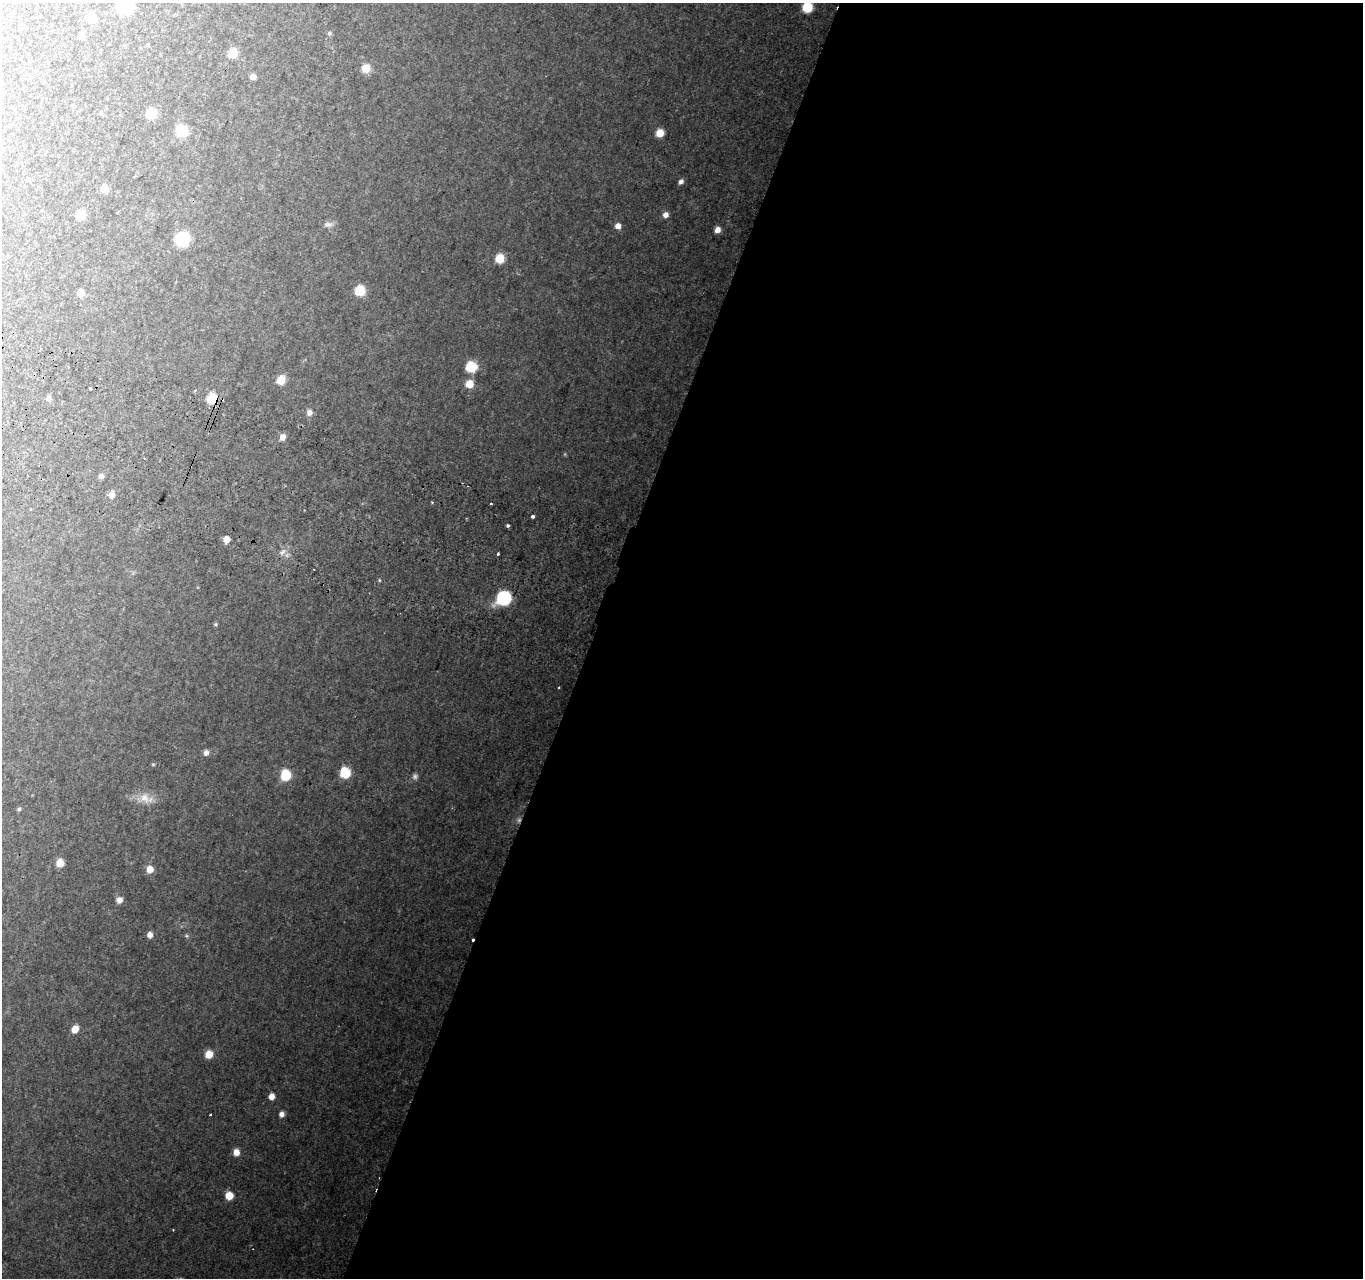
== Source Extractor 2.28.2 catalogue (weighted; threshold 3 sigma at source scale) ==
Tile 12 of 4 x 4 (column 4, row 3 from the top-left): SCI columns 4110-5470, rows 1553-2828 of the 5501 x 5715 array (HDU 1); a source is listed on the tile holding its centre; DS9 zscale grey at full resolution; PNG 1365 x 1280 px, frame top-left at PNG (2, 3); no overlay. Shown black and unused: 57% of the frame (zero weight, under 2 of 3 exposures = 3% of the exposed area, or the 3 px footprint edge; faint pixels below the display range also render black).
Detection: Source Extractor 2.28.2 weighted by HDU 2 'WHT'; one run over the whole footprint, this tile lists its part. Background 0.176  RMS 0.013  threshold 0.0572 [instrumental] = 3 sigma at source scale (4.5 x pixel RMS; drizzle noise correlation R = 1.50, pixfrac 1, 0.0396/0.0396 arcsec/px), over >= 5 px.
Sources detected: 66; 2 too faint to see at this stretch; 1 cosmic-ray / hot-pixel residue — not listed; the other 63 listed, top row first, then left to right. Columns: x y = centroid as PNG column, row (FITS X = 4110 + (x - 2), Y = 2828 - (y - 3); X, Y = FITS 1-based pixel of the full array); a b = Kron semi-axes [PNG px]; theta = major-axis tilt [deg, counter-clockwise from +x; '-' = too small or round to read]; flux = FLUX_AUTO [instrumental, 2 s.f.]
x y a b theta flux
125 5 8 8 - 210
807 7 7 7 - 50
91 18 7 6 - 23
329 33 6 5 - 1.9
81 36 5 5 - 12
148 45 5 3 - 1.1
233 53 7 7 - 23
366 68 7 7 - 19
253 77 5 5 - 6.7
101 113 5 5 - 1.8
151 113 7 7 - 32
181 131 9 9 - 35
660 133 6 5 - 21
681 181 7 5 43 4.2
105 188 7 6 - 13
81 215 7 6 - 26
666 215 6 6 - 6.9
328 224 13 7 -5 4.8
618 226 5 5 - 9.1
717 230 6 5 - 9.2
182 239 8 8 - 88
500 258 6 6 - 35
360 290 6 6 - 47
80 293 5 5 - 16
471 367 7 7 - 53
281 380 7 6 - 23
469 384 7 7 - 18
90 388 4 3 - 2.9
48 398 7 6 - 3.9
212 398 5 5 - 80
309 412 7 6 - 6.1
283 437 6 6 - 7.5
24 452 3 3 - 1.6
101 476 6 6 - 3.7
112 494 8 7 - 6.4
491 504 3 3 - 3.4
532 516 4 3 - 4.9
507 525 3 3 - 4.5
226 539 6 5 - 11
282 552 11 5 48 5.4
498 553 3 3 - 3.7
379 580 5 3 - 1.3
504 598 11 10 - 84
215 624 5 4 - 1.6
559 687 3 3 - 2.3
206 753 6 6 - 6.3
153 764 4 4 - 1.2
345 773 7 6 - 67
286 775 7 6 - 55
145 798 18 13 -53 16
19 809 5 4 - 2.1
60 863 6 6 - 18
150 869 7 6 - 13
119 900 7 7 - 7
150 935 6 5 - 7.5
186 936 5 5 - 1.7
75 1029 6 5 - 17
209 1054 7 6 - 18
271 1096 6 5 - 9.5
210 1114 3 2 - 1.6
282 1114 6 5 - 5.7
236 1152 6 6 - 11
229 1196 6 6 - 22
Overlapping masked pixels (flux is a lower limit): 1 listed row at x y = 212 398
Isophote crosses this tile's border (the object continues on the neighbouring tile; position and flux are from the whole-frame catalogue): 2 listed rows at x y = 125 5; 807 7